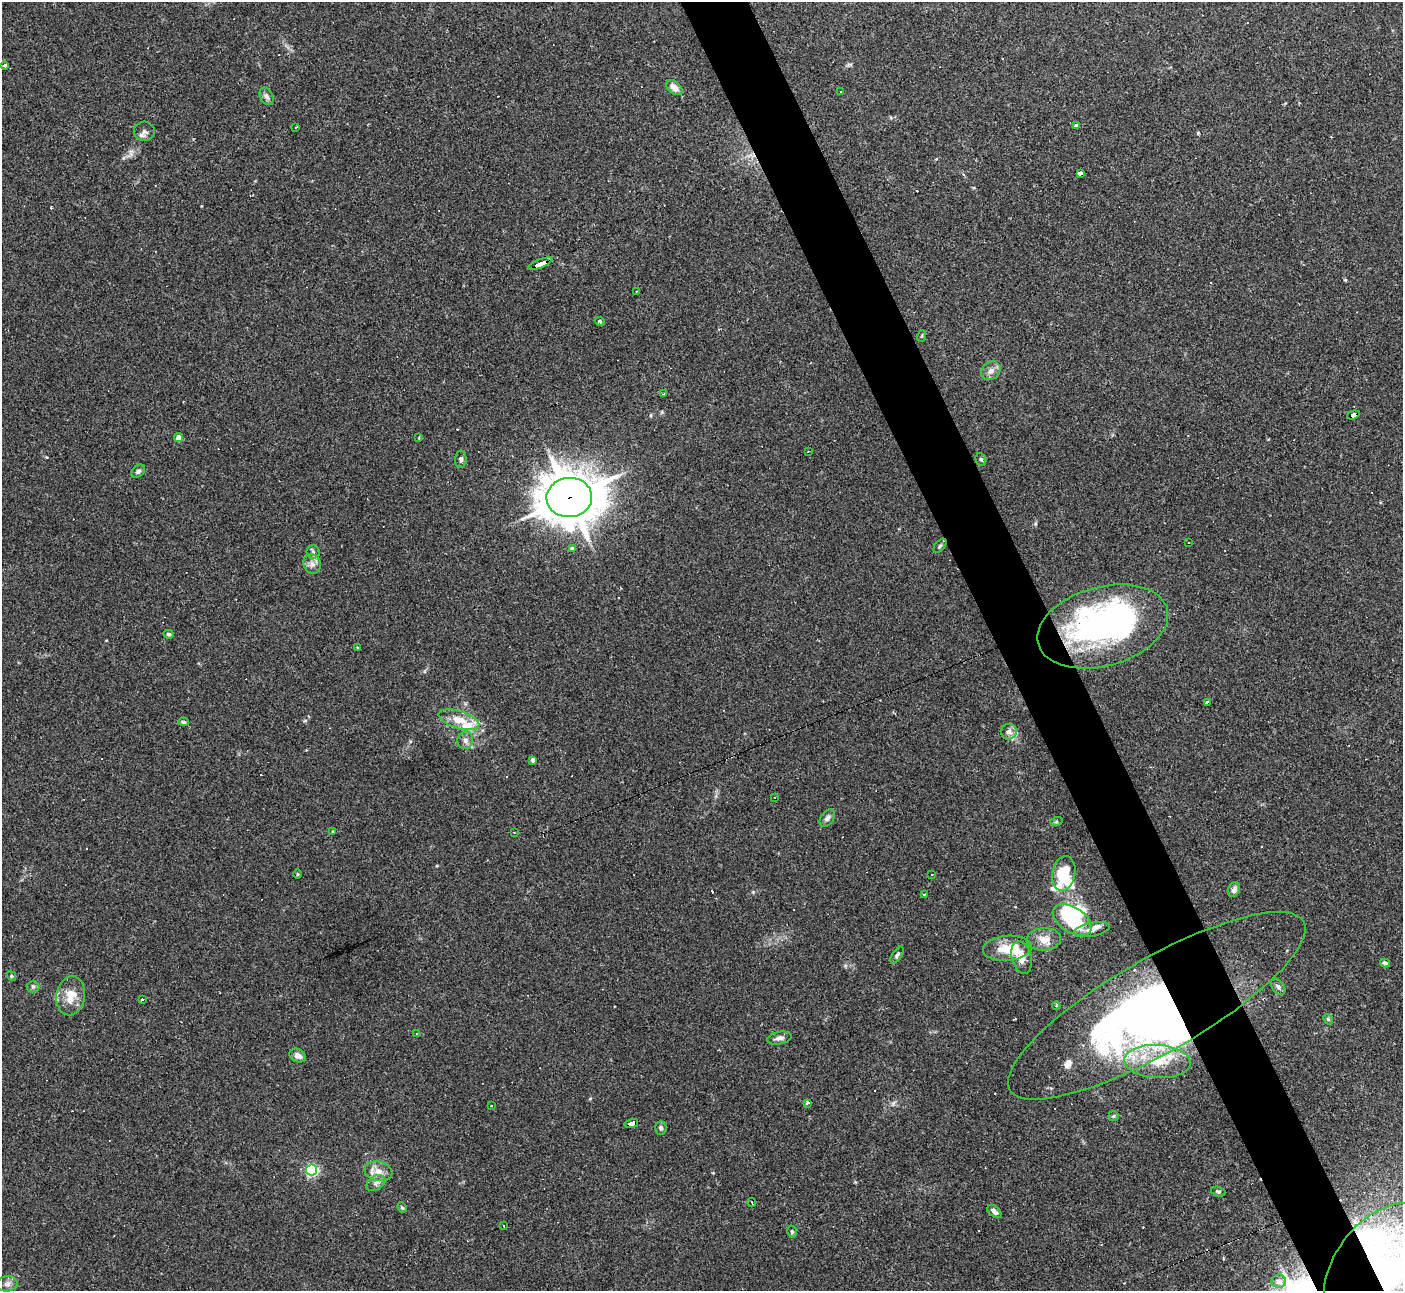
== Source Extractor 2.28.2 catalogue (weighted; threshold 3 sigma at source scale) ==
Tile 6 of 4 x 4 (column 2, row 2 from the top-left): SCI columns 1408-2808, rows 2863-4151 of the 5609 x 5597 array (HDU 1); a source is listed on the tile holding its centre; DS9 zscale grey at full resolution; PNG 1405 x 1293 px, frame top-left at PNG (2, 2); each listed source drawn as its Kron ellipse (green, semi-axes under 4 px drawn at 4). Shown black and unused: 5% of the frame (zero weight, under 2 of 3 exposures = <1% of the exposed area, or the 3 px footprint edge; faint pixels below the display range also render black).
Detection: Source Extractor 2.28.2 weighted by HDU 2 'WHT'; one run over the whole footprint, this tile lists its part. Background 0.0523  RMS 0.0053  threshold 0.0239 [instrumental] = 3 sigma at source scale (4.5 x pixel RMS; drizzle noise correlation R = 1.50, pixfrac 1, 0.05/0.05 arcsec/px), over >= 5 px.
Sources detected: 124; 10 inside a brighter object's white glare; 23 cosmic-ray / hot-pixel residue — neither listed nor drawn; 9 inside a brighter listed object's ellipse — not listed separately; the other 82 listed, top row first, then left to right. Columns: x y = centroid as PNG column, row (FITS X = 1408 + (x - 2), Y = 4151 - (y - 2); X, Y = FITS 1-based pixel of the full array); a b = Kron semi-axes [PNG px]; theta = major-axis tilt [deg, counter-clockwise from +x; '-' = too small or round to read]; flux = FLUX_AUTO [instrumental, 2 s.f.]
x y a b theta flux
4 65 4 4 - 0.94
674 88 9 6 -39 4.1
841 91 2 2 - 0.48
266 96 9 6 -63 1.7
1077 125 4 3 - 6.8
296 127 2 2 - 0.63
144 131 10 9 - 2.5
1081 174 3 3 - 67
540 264 13 3 23 87
636 291 3 2 - 0.37
600 321 5 4 - 0.98
922 336 6 3 71 0.54
991 371 10 8 40 3
664 394 3 3 - 2.3
1353 415 6 3 18 44
179 438 4 4 - 4.8
419 438 3 2 - 0.75
808 451 2 2 - 0.5
461 459 9 5 87 1.5
981 459 6 5 - 0.92
138 471 7 5 42 1.5
569 498 23 19 4 1700
1189 542 2 2 - 0.3
940 546 8 4 50 1.1
573 548 4 3 - 11
313 552 6 6 - 1.3
312 564 10 8 -65 2.8
1103 626 67 39 15 140
169 634 5 4 - 0.85
358 648 3 3 - 0.75
1207 702 4 3 - 2.6
459 720 21 8 -17 9.1
183 722 5 4 - 0.88
1009 732 8 8 - 3
465 740 9 7 77 2.3
533 760 4 4 - 2
774 798 3 2 - 0.42
827 818 9 6 55 2.2
1056 822 6 4 18 0.73
333 831 4 3 - 0.45
514 833 3 2 - 0.63
1064 873 17 11 79 19
297 874 4 3 - 0.5
932 875 3 2 - 0.43
1234 890 7 6 - 2.1
924 894 3 3 - 0.81
1072 920 22 12 -33 34
1092 930 18 7 11 3.5
1044 939 17 11 3 5.7
1007 948 24 12 5 12
897 955 10 5 56 1.3
1022 957 16 10 -76 5.5
1385 963 5 4 - 1.3
11 976 5 4 - 0.72
33 987 6 6 - 1.1
1278 987 9 6 -54 1.5
71 996 20 14 80 9.5
142 1000 3 3 - 3.7
1056 1006 4 3 - 0.5
1157 1006 169 47 30 330
1328 1019 5 4 - 0.73
417 1034 3 3 - 2.8
779 1038 12 6 10 2.3
298 1056 8 6 -28 2.8
1157 1061 33 16 -3 22
807 1103 4 3 - 3.3
491 1106 3 2 - 0.36
1113 1116 5 5 - 0.67
631 1123 7 4 16 51
661 1128 7 6 - 1.4
312 1170 5 5 - 77
378 1171 14 9 -13 5
376 1183 10 7 31 2.3
1218 1192 7 4 -18 0.96
752 1202 4 2 - 1.1
402 1207 5 3 - 0.68
994 1212 8 5 -40 2.1
504 1226 3 2 - 0.48
792 1232 6 4 -75 0.83
1386 1272 77 53 53 130
1279 1281 7 6 - 2.6
7 1284 10 7 7 2.4
Overlapping masked pixels (flux is a lower limit): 6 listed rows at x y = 540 264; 1353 415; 569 498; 1157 1006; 631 1123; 1386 1272
Isophote crosses this tile's border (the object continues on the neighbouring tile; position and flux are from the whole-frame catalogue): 1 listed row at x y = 1386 1272